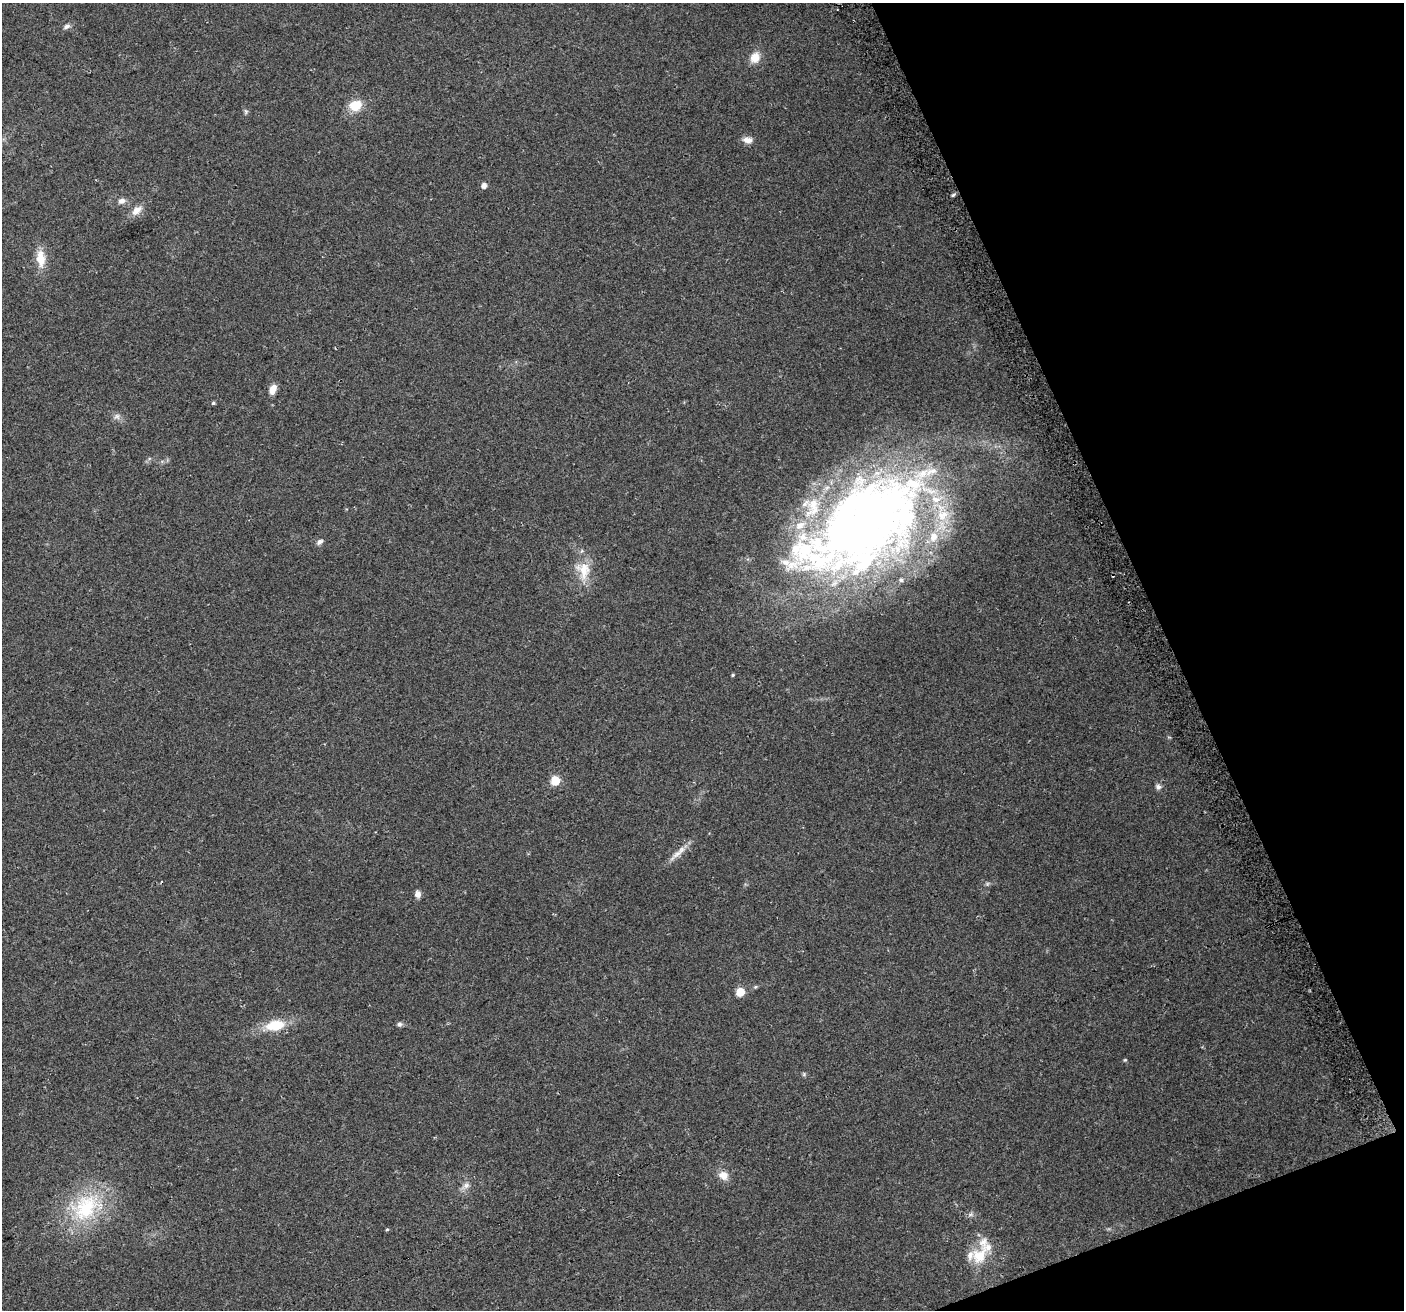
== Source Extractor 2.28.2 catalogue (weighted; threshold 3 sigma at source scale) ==
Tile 12 of 4 x 4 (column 4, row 3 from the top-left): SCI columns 4237-5638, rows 1463-2770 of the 5668 x 5486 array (HDU 1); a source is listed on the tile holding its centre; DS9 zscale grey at full resolution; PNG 1406 x 1312 px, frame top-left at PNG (2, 3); no overlay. Shown black and unused: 19% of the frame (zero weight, under 2 of 3 exposures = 2% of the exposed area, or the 3 px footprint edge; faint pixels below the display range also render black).
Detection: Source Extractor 2.28.2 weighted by HDU 2 'WHT'; one run over the whole footprint, this tile lists its part. Background 0.0543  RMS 0.011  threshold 0.0493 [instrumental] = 3 sigma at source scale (4.5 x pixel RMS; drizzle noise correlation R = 1.50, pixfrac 1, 0.0396/0.0396 arcsec/px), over >= 5 px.
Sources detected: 45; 1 cosmic-ray / hot-pixel residue — not listed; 11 inside a brighter listed object's ellipse — not listed separately; the other 33 listed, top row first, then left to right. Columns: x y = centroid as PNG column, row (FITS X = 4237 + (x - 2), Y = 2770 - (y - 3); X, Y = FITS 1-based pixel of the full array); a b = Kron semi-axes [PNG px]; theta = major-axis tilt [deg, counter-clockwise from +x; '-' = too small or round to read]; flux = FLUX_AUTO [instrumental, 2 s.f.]
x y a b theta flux
66 26 9 6 26 3.3
755 57 13 11 59 12
355 106 12 9 24 23
246 111 8 3 -71 1.7
748 140 12 7 -3 6.7
484 186 5 5 - 5.2
953 195 6 4 44 1.7
122 201 10 7 17 4.7
137 210 15 9 39 8.9
41 258 22 11 -84 17
273 389 10 7 71 9.1
213 403 5 4 - 1.5
117 416 8 8 - 4
863 522 148 77 41 980
320 542 9 6 36 3.1
584 570 26 18 -82 25
733 675 4 3 - 1.1
555 781 5 5 - 45
1158 787 8 7 - 3.4
376 832 3 2 - 0.85
677 854 27 6 39 9.8
987 884 6 4 71 1.5
418 894 8 7 - 4.7
740 992 5 5 - 27
399 1024 7 6 - 2.5
275 1025 21 12 8 29
1125 1060 4 4 - 1.2
804 1074 6 4 72 1.4
723 1175 13 11 -35 9.2
466 1185 9 7 26 4.6
86 1207 43 31 52 84
387 1229 4 4 - 1.2
979 1256 24 19 52 27